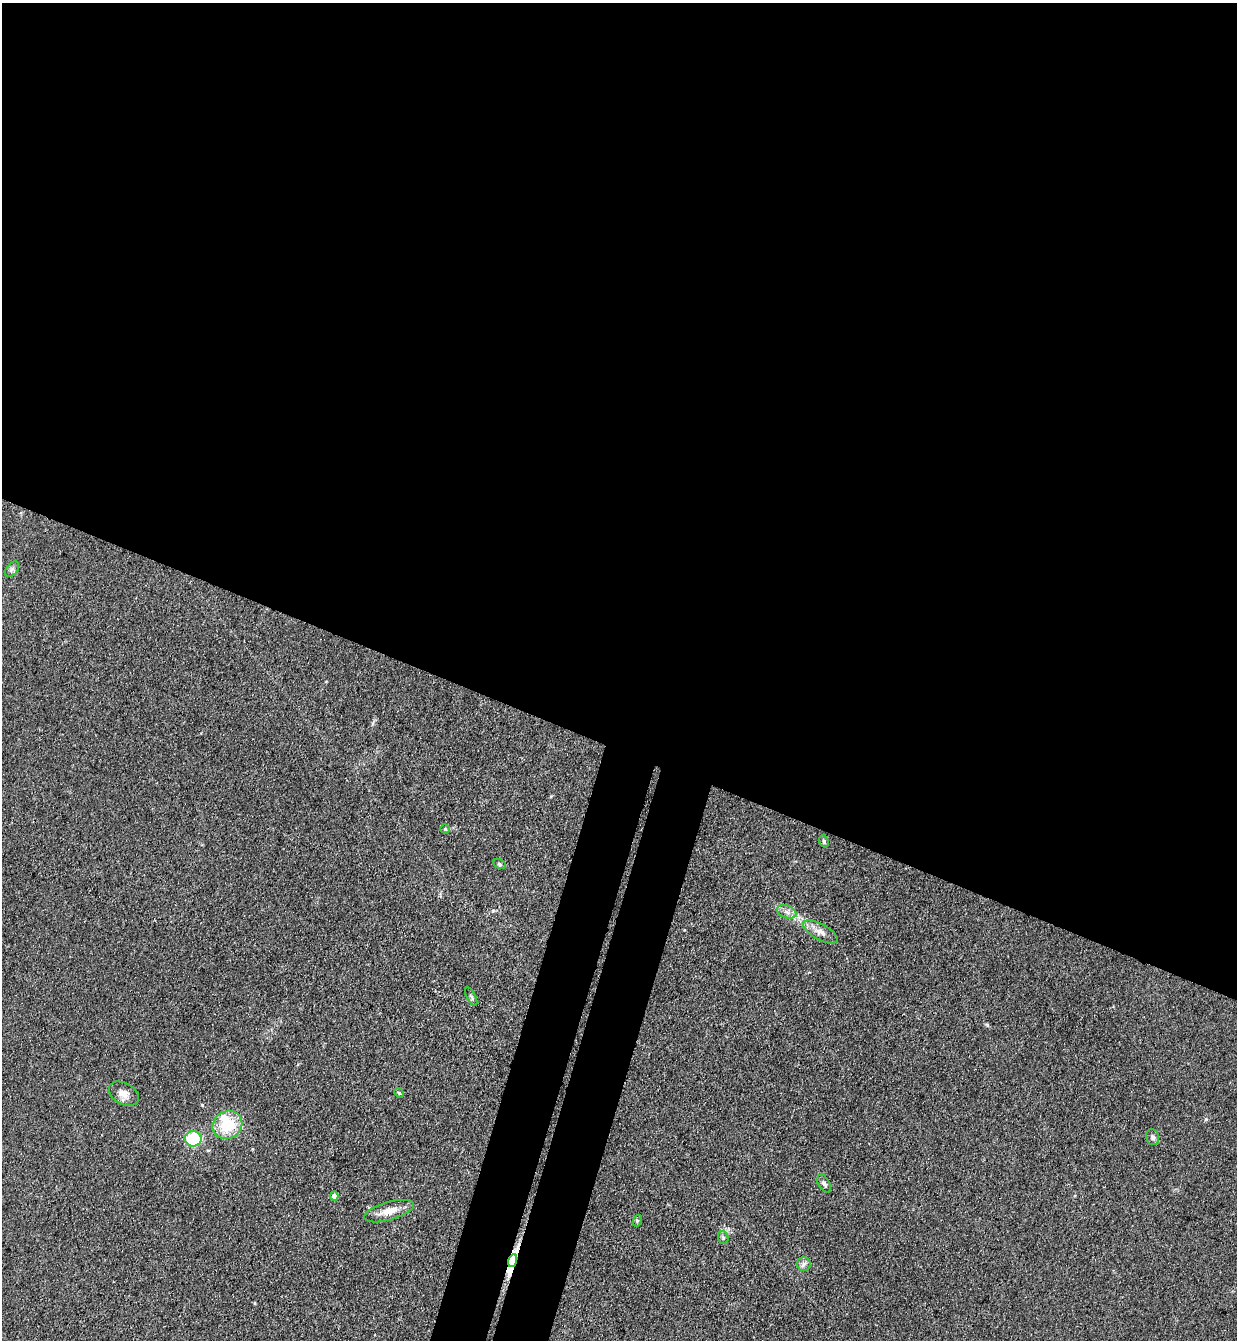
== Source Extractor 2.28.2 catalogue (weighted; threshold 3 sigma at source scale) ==
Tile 3 of 4 x 4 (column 3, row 1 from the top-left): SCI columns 2660-3894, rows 4037-5374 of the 5447 x 5397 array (HDU 1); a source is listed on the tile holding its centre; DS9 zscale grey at full resolution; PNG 1239 x 1342 px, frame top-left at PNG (2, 3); each listed source drawn as its Kron ellipse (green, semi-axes under 4 px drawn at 4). Shown black and unused: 60% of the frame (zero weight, under 3 of 4 exposures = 5% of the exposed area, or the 3 px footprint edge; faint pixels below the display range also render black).
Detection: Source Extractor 2.28.2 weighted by HDU 2 'WHT'; one run over the whole footprint, this tile lists its part. Background 0.128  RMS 0.0077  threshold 0.0349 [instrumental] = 3 sigma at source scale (4.5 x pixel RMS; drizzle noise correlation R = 1.50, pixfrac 1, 0.05/0.05 arcsec/px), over >= 5 px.
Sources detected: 20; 1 inside a brighter object's white glare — neither listed nor drawn; the other 19 listed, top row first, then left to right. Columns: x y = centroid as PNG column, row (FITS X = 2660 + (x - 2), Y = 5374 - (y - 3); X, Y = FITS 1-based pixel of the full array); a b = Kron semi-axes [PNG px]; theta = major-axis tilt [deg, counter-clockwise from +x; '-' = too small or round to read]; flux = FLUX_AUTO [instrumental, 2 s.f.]
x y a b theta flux
12 569 9 5 54 2.1
445 829 4 4 - 0.83
824 841 6 4 -71 1.2
499 864 6 4 -29 1.2
787 912 10 6 -20 3.4
820 932 19 8 -29 6
471 997 10 4 -63 1.4
399 1093 5 4 - 0.87
124 1094 16 10 -30 6.2
227 1125 15 13 30 28
1153 1137 8 6 -75 2.4
193 1139 8 7 - 41
824 1184 10 5 -61 2.3
334 1196 4 4 - 4.5
389 1211 26 9 16 9.8
637 1221 6 3 73 0.89
723 1238 6 5 - 1.4
513 1261 6 3 71 680
804 1264 7 6 - 2.3
Overlapping masked pixels (flux is a lower limit): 1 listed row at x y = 513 1261
Unlisted compact peaks at least as high as the median listed source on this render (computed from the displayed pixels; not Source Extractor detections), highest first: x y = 1206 1119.